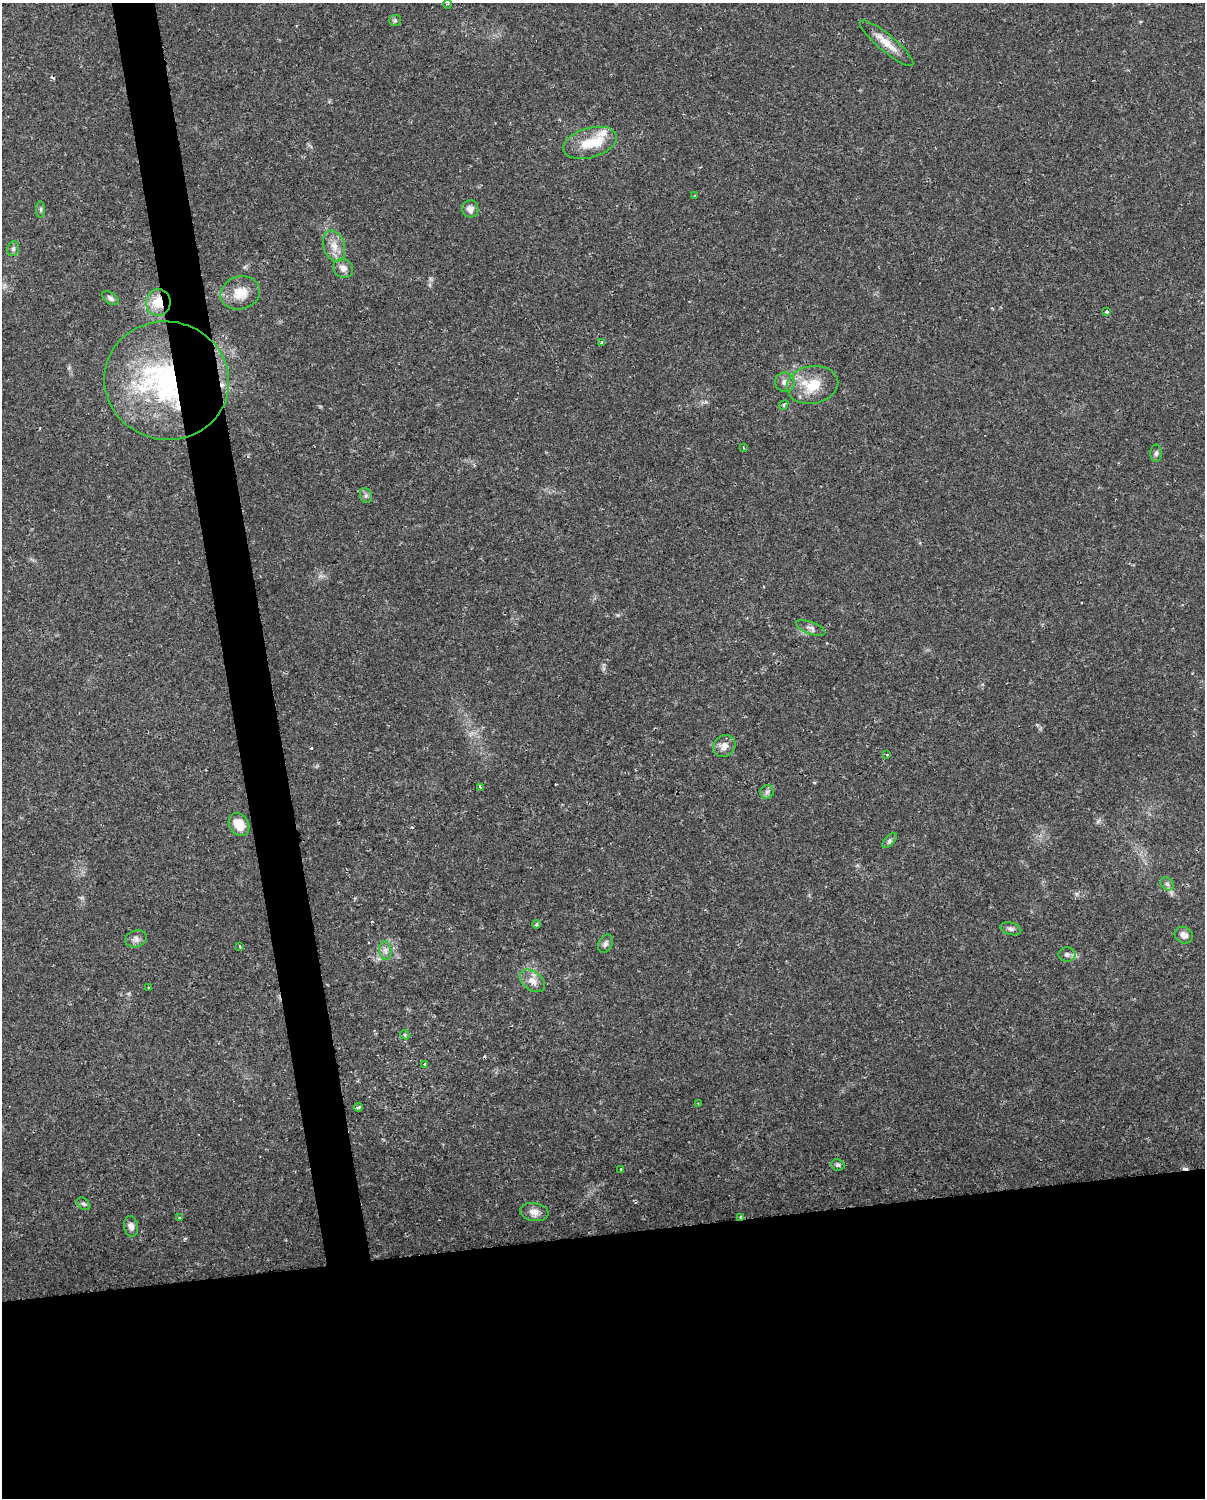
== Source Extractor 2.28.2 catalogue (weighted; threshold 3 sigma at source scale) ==
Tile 11 of 4 x 3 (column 3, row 3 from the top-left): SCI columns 2407-3609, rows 28-1523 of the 4812 x 4588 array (HDU 1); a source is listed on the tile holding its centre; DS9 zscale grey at full resolution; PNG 1207 x 1500 px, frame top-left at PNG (2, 3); each listed source drawn as its Kron ellipse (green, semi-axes under 4 px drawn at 4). Shown black and unused: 21% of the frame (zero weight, under 2 of 3 exposures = <1% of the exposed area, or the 3 px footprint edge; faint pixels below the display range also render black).
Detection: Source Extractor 2.28.2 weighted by HDU 2 'WHT'; one run over the whole footprint, this tile lists its part. Background 0.0362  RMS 0.0036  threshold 0.0163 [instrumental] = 3 sigma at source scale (4.5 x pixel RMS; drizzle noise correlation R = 1.50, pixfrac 1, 0.0396/0.0396 arcsec/px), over >= 5 px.
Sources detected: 59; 1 inside a brighter object's white glare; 5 cosmic-ray / hot-pixel residue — neither listed nor drawn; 2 inside a brighter listed object's ellipse — not listed separately; the other 51 listed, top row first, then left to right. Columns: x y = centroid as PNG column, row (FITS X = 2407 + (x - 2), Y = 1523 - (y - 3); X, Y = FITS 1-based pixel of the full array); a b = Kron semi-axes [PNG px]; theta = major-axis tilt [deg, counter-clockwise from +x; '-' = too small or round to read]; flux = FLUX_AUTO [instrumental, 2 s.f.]
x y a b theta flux
447 4 4 3 - 0.33
395 20 6 5 - 0.65
887 43 34 8 -40 5.4
590 143 27 15 16 9.1
694 196 3 3 - 0.53
41 209 8 4 90 0.65
470 209 8 8 - 2.2
334 246 16 10 -74 4.2
13 249 7 6 - 0.99
343 268 10 9 - 2.2
240 293 20 16 16 6.8
110 298 9 5 -35 1.2
158 302 13 12 - 8
1107 312 3 3 - 0.84
601 342 3 3 - 1.4
167 381 62 59 -11 86
785 382 10 9 - 2.2
812 385 26 18 9 12
784 405 5 4 - 0.6
743 448 4 2 - 0.33
1156 453 8 5 89 0.91
366 495 7 6 - 0.93
811 628 15 6 -21 1.5
724 746 12 10 41 3
887 754 3 3 - 1.3
480 787 3 3 - 2.1
767 792 7 6 - 0.98
239 825 12 9 -56 5.8
889 841 9 4 46 0.83
1167 884 7 6 - 0.9
537 924 4 3 - 0.58
1011 929 10 6 -15 1.2
1184 935 9 8 - 2.2
136 939 11 8 18 1.7
605 944 9 6 62 1.1
240 947 4 2 - 0.29
385 950 9 6 -84 1.4
1067 955 8 7 - 1.2
532 981 14 9 -38 3
149 987 3 2 - 0.39
405 1035 5 4 - 0.72
425 1064 3 2 - 0.8
698 1104 3 3 - 0.29
358 1107 5 3 - 0.54
838 1165 6 5 - 0.86
621 1170 3 3 - 2
83 1204 8 5 -39 0.75
534 1212 14 9 -8 2.7
740 1217 3 3 - 0.73
179 1218 3 3 - 0.4
131 1226 10 7 -78 1.7
Overlapping masked pixels (flux is a lower limit): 3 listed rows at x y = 158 302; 167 381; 740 1217